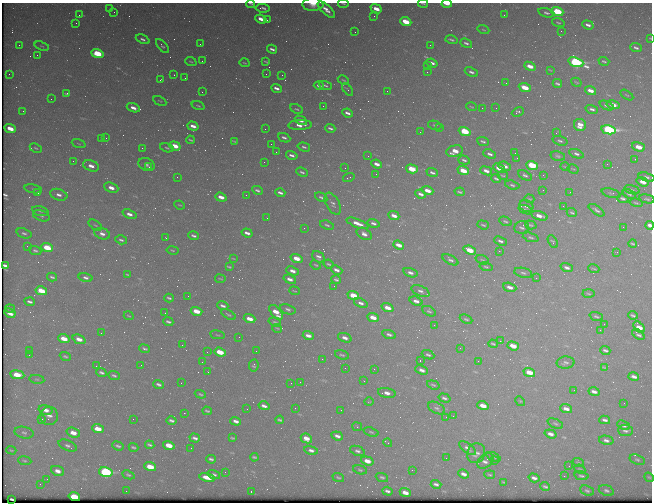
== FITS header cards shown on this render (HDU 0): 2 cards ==
NAXIS1  =                  650 / Width of table row in bytes
NAXIS2  =                  500 / Number of rows in table

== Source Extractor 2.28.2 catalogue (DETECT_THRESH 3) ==
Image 650 x 500 px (HDU 0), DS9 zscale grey, 1 PNG px = 1 image px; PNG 654 x 504 px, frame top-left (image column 1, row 500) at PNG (2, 3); each listed source drawn as its Kron ellipse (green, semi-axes under 4 px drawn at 4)
Background 462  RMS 2.2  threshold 6.73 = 3 sigma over >= 5 px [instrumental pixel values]
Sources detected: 418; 1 with non-positive FLUX_AUTO (blend fragments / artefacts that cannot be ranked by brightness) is neither listed nor drawn; the other 417 listed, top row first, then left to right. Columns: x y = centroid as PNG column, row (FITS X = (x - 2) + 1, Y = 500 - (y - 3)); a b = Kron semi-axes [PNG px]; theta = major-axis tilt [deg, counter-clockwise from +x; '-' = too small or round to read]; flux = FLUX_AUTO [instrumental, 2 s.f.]
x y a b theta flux
423 3 5 2 - 160
251 4 4 2 - 190
313 4 10 6 2 1300
343 4 5 2 - 160
447 4 5 2 - 2000
263 8 7 3 -7 410
110 9 2 2 - 73
376 9 6 3 -22 1600
326 10 11 4 -43 1000
114 12 3 3 - 150
557 12 6 4 -19 9900
546 13 8 4 -17 410
79 15 3 2 - 240
504 15 2 2 - 170
374 16 2 2 - 110
261 19 6 3 -22 1400
267 20 2 2 - 87
406 22 6 4 -22 3700
76 23 2 2 - 62
558 23 6 4 -19 210
588 25 6 3 -20 530
483 30 6 3 -20 170
561 31 2 2 - 91
355 32 2 2 - 120
650 38 3 2 - 91
143 39 7 4 -23 390
451 40 6 3 -16 280
466 43 6 4 -20 360
200 44 3 2 - 140
19 45 2 2 - 220
430 45 2 2 - 340
42 46 7 3 -18 170
162 46 8 4 -49 270
636 48 6 3 -21 360
272 49 5 3 - 420
97 53 6 4 -20 6400
37 55 2 2 - 81
202 61 2 2 - 65
604 61 5 3 - 220
191 62 6 3 -23 170
266 62 4 2 - 160
576 62 8 4 -19 31000
244 63 5 3 - 160
432 63 6 3 -21 560
428 66 2 2 - 72
530 66 6 3 -23 1300
550 70 4 2 - 97
427 72 2 2 - 69
471 72 7 4 -23 410
9 74 2 2 - 61
266 74 2 2 - 480
174 75 2 2 - 120
282 75 2 2 - 66
185 78 2 2 - 87
160 80 3 2 - 320
343 80 6 3 -26 180
576 82 5 2 - 130
506 83 3 2 - 130
557 84 5 3 - 250
325 85 6 3 -22 280
319 86 5 3 - 410
276 88 5 3 - 580
525 88 6 3 -22 3300
348 89 7 3 -51 200
387 91 2 2 - 110
591 91 6 3 -20 1100
202 92 2 2 - 78
67 93 3 3 - 360
627 95 7 3 -33 150
51 99 2 2 - 55
160 101 7 2 -29 110
607 105 7 4 -23 360
613 105 6 4 -15 1800
198 106 6 3 -18 200
323 106 2 2 - 320
471 107 5 3 - 140
133 108 7 4 -20 940
482 108 2 2 - 77
496 108 2 2 - 99
297 109 7 4 -24 240
592 109 6 4 -15 380
23 111 2 2 - 240
518 112 6 3 26 280
347 113 5 3 - 510
301 120 6 3 -28 880
300 125 11 5 2 1100
435 125 7 3 -15 180
580 125 6 6 - 1400
193 126 6 3 -18 980
10 128 6 3 -23 2300
330 128 5 3 - 320
439 128 2 2 - 140
265 129 2 2 - 65
609 130 7 4 -12 35000
465 131 6 4 -19 6900
420 132 2 2 - 70
556 133 2 2 - 85
102 138 2 2 - 120
106 138 3 2 - 180
284 138 6 3 -23 430
190 140 4 2 - 190
234 141 3 2 - 120
483 141 6 3 -21 290
560 141 8 4 -17 330
79 144 7 3 -19 160
271 144 2 2 - 78
175 146 6 4 -20 2200
304 147 6 3 -16 310
638 147 7 4 -17 2200
36 148 6 4 -26 200
142 148 2 2 - 1200
167 148 7 4 -15 240
455 151 8 5 16 1800
276 152 2 2 - 110
515 153 2 2 - 80
490 154 6 4 -21 430
576 154 8 4 -21 440
292 155 6 3 -14 500
368 156 2 2 - 140
558 156 7 4 -12 280
517 158 3 2 - 110
635 159 3 3 - 110
464 160 6 3 -18 310
73 161 2 2 - 370
264 162 3 2 - 130
377 164 5 3 - 820
607 164 2 2 - 510
146 165 8 6 -21 520
532 165 6 4 -19 7800
91 166 8 5 -20 1100
504 166 6 4 -22 730
149 167 3 3 - 190
565 167 5 3 - 110
345 168 2 2 - 120
499 168 6 4 -21 2400
412 169 6 4 -16 3900
573 169 6 2 -29 130
463 171 6 3 -22 2900
486 171 6 4 -20 750
302 172 6 3 -22 300
432 173 6 3 -22 330
376 174 2 2 - 170
503 175 5 2 - 150
525 175 7 4 -29 330
543 175 2 2 - 69
177 177 2 2 - 80
647 177 8 4 -16 370
349 178 6 2 17 180
496 178 5 3 - 280
643 182 6 4 -20 1400
512 185 7 4 -17 300
111 188 7 4 -21 1200
33 189 9 3 -11 190
257 190 5 3 - 340
543 190 2 2 - 73
632 190 8 4 -15 250
428 191 6 3 -20 1500
460 192 5 3 - 210
570 192 2 2 - 100
38 193 3 3 - 90
280 193 5 3 - 420
611 193 9 4 -15 230
421 194 5 3 - 540
629 194 7 3 -20 270
59 195 9 5 -18 750
246 195 2 2 - 320
221 197 6 3 -20 1300
321 197 6 4 -28 300
623 198 6 3 -18 290
529 199 5 3 - 130
647 199 8 3 -13 210
636 203 6 3 -15 190
333 204 12 6 -62 590
180 205 5 3 - 150
526 206 7 5 -22 460
563 206 2 2 - 100
525 210 7 3 -21 310
597 210 9 4 -35 360
40 211 8 4 -14 330
572 213 5 3 - 220
129 214 7 4 -20 840
41 216 9 5 -19 380
394 216 6 3 -25 860
539 216 8 3 -16 1200
267 218 2 2 - 79
505 221 6 3 -26 220
357 223 12 4 -21 1300
373 223 6 4 -16 400
95 225 8 4 -34 230
327 225 7 4 -18 280
483 225 6 3 -19 190
531 225 6 4 -17 220
650 225 4 3 - 1000
522 227 7 6 - 340
623 227 2 2 - 580
304 228 2 2 - 77
24 233 8 5 -19 360
247 233 5 3 - 630
102 234 8 5 -19 750
364 234 8 5 -31 750
194 236 5 3 - 330
531 237 8 4 -19 250
166 238 3 2 - 240
121 240 6 4 -16 310
500 241 6 4 -22 360
553 242 7 4 -61 240
633 244 4 2 - 190
399 245 6 3 -20 1200
27 246 2 2 - 75
47 248 6 4 -19 4500
35 250 6 4 -22 320
173 250 6 3 -10 150
470 250 6 4 -22 3300
499 251 2 2 - 88
617 252 2 2 - 110
318 257 7 5 -41 480
233 258 3 2 - 90
297 258 6 4 -17 2000
450 260 8 4 -28 380
482 260 7 4 -19 210
329 264 5 3 - 210
316 265 5 3 - 160
5 266 4 3 - 220
229 267 4 2 - 160
486 267 6 3 -14 230
567 268 6 3 -19 480
594 269 6 2 -19 130
336 270 6 3 -22 650
292 271 6 4 -22 830
410 273 7 4 -17 530
523 273 9 5 -13 350
128 274 3 2 - 140
52 277 5 3 - 260
86 278 7 4 -14 410
536 278 2 2 - 76
220 279 5 2 - 110
290 279 6 4 -19 800
336 280 5 3 - 290
334 286 2 2 - 65
510 287 7 4 -19 830
41 291 6 4 -13 3600
294 291 5 2 - 140
420 291 9 5 -24 500
589 294 6 3 -3 150
353 295 6 4 -20 3200
188 296 2 2 - 110
169 298 4 2 - 230
416 301 7 4 -20 740
30 302 5 3 - 360
361 303 7 4 -22 590
223 306 6 3 -19 390
388 308 6 4 -19 1600
10 309 5 2 - 220
288 309 8 4 -19 370
196 311 6 4 -18 2000
429 311 7 4 -28 290
276 312 9 4 -46 2000
10 313 6 4 -28 970
165 313 2 2 - 170
228 315 8 4 -30 200
633 315 4 3 - 240
129 316 5 2 - 110
596 316 7 4 -20 230
373 317 6 3 -22 1800
250 319 6 4 -19 1600
466 319 7 3 -24 230
168 322 5 3 - 300
275 322 6 3 -19 180
604 324 2 2 - 580
434 325 2 2 - 94
639 327 7 4 -43 1800
277 328 5 3 - 130
600 330 3 2 - 120
101 333 2 2 - 96
389 334 7 4 -18 420
638 334 7 3 -38 320
217 335 7 2 -10 140
308 335 5 3 - 720
239 337 2 2 - 55
345 338 7 4 -20 740
64 339 6 4 -19 2300
79 339 7 4 -22 1300
500 341 3 3 - 130
493 344 5 2 - 210
182 345 2 2 - 85
513 346 6 3 -19 2100
460 348 3 2 - 150
145 349 5 3 - 290
605 350 5 3 - 300
29 351 2 2 - 60
256 351 2 2 - 100
207 352 2 2 - 69
220 352 6 4 -19 3500
29 355 2 2 - 73
342 355 7 3 -17 240
428 355 6 4 -24 310
65 356 5 3 - 220
322 359 2 2 - 74
420 360 2 2 - 96
478 361 2 2 - 580
202 362 2 2 - 110
565 363 9 6 3 440
141 365 3 2 - 260
254 365 6 4 83 240
96 366 2 2 - 90
604 367 3 2 - 100
345 368 2 2 - 59
374 369 2 2 - 76
422 370 7 4 -22 660
101 372 5 3 - 340
208 372 3 2 - 250
529 372 6 4 -20 2500
17 375 7 4 -8 3500
114 375 6 4 -21 270
634 377 5 3 - 560
37 379 8 4 -8 230
364 381 3 3 - 150
300 382 2 2 - 160
181 383 2 2 - 65
291 383 2 2 - 310
158 384 5 3 - 340
433 385 6 3 -19 210
574 390 3 2 - 180
594 392 6 3 -16 590
387 393 9 5 -11 1000
200 394 6 3 -20 200
444 398 6 3 -18 350
520 401 5 4 - 170
369 402 5 3 - 140
624 403 2 2 - 79
264 406 5 3 - 550
483 406 6 4 -17 1700
295 408 2 2 - 130
437 408 9 5 -28 420
247 409 3 2 - 110
566 409 6 4 -21 940
46 410 7 4 -16 1000
341 410 2 2 - 78
207 411 5 2 - 200
184 413 2 2 - 300
49 416 9 9 - 810
453 416 3 2 - 240
446 417 2 2 - 61
42 419 2 2 - 460
133 419 2 2 - 320
280 420 4 2 - 220
605 420 5 3 - 420
171 421 5 3 - 350
236 421 5 3 - 590
555 424 8 4 -24 260
623 425 7 4 -24 490
357 427 5 4 - 190
98 429 6 4 -19 2100
625 431 7 5 -4 380
371 432 8 4 -19 220
24 433 9 5 -13 430
73 433 7 4 -19 1500
550 434 6 4 -18 710
337 436 6 4 -20 620
195 438 5 3 - 420
232 438 4 2 - 160
306 438 6 4 -26 1400
606 440 7 4 -13 490
388 443 4 2 - 190
150 445 5 3 - 280
169 445 6 4 -18 2300
68 446 9 5 -24 430
118 446 6 3 -20 310
133 447 5 3 - 230
191 448 2 2 - 79
467 448 10 5 -35 590
11 450 5 3 - 130
311 450 7 4 -13 490
357 451 7 4 -22 410
476 453 10 9 - 700
254 457 4 2 - 200
494 457 7 3 -26 180
446 458 2 2 - 120
211 459 4 3 - 310
637 460 8 4 -18 280
25 461 7 4 -8 230
367 461 6 4 -17 1400
485 461 9 6 39 580
495 461 3 2 - 220
578 462 6 3 -18 150
569 466 2 2 - 160
150 467 6 4 -18 3300
580 469 6 3 -24 160
360 470 7 4 -15 230
412 470 2 2 - 77
58 471 6 5 - 810
106 472 7 4 -14 20000
225 472 2 2 - 140
464 474 5 3 - 680
128 475 6 4 -24 210
214 475 6 4 -15 330
490 475 5 3 - 170
564 476 2 2 - 340
581 476 7 4 -12 280
207 477 8 4 -12 2000
338 477 6 3 -18 210
382 477 6 4 -20 260
649 477 5 4 - 170
534 478 5 3 - 520
47 479 2 2 - 86
504 482 3 2 - 120
40 484 2 2 - 85
436 484 5 3 - 370
545 487 5 3 - 250
606 490 8 5 -19 390
126 491 2 2 - 76
251 491 2 2 - 89
387 491 5 3 - 340
587 491 7 4 -24 310
405 493 6 3 -21 1000
74 497 6 4 -16 7100
12 499 4 2 - 180
At the frame edge (FLAGS 8, measured only in part): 7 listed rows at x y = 423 3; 251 4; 313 4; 343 4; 447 4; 650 38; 650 225
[1 non-positive-flux detection neither listed nor drawn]